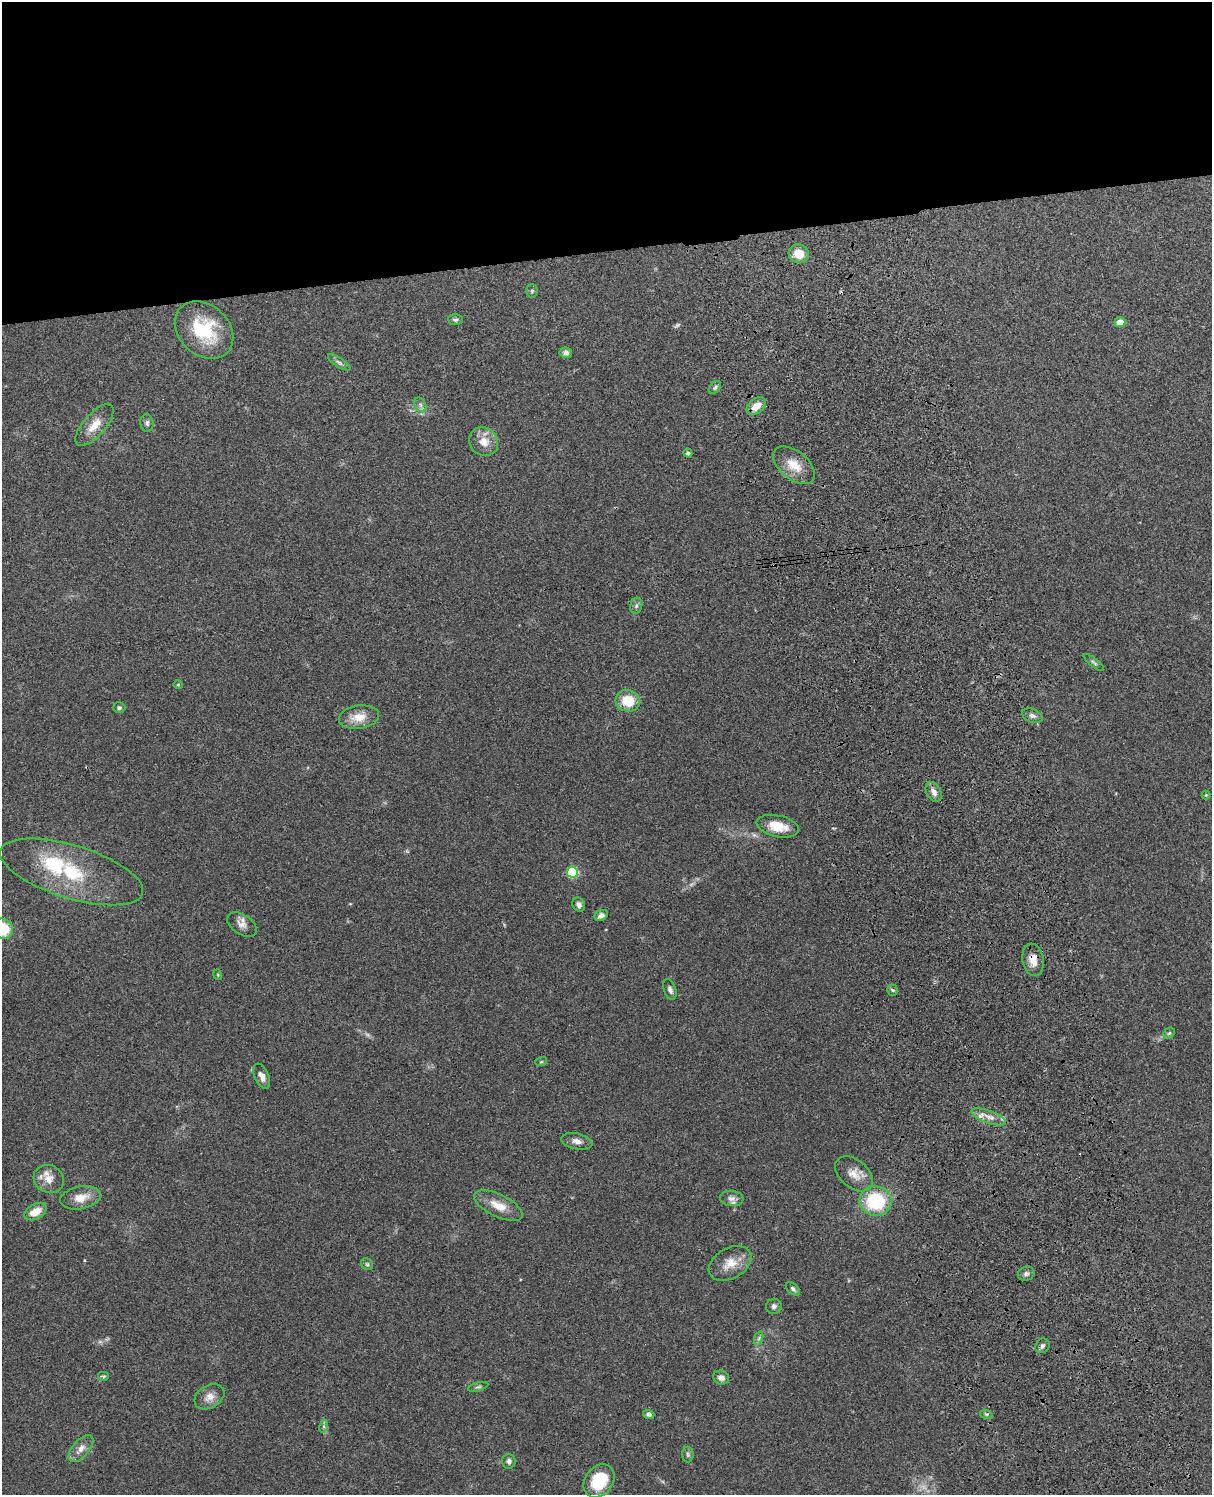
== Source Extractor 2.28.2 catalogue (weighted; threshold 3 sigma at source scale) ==
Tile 2 of 4 x 3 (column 2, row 1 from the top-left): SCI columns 1329-2538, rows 3151-4643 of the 5079 x 4922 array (HDU 1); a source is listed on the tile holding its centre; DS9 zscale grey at full resolution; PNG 1214 x 1497 px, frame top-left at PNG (2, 2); each listed source drawn as its Kron ellipse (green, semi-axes under 4 px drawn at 4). Shown black and unused: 17% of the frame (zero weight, under 3 of 4 exposures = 6% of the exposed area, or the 3 px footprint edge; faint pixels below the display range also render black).
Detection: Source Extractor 2.28.2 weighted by HDU 2 'WHT'; one run over the whole footprint, this tile lists its part. Background 0.0911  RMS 0.0062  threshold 0.0279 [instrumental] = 3 sigma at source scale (4.5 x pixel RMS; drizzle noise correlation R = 1.50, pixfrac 1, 0.05/0.05 arcsec/px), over >= 5 px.
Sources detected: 75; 4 too faint to see at this stretch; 2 cosmic-ray / hot-pixel residue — neither listed nor drawn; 4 inside a brighter listed object's ellipse — not listed separately; the other 65 listed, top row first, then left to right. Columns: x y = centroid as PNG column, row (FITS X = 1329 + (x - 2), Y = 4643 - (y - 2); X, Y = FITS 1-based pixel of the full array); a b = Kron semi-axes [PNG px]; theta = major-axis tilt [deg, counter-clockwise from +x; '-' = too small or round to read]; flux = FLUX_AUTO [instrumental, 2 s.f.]
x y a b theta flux
799 254 10 9 - 9.7
532 291 6 5 - 1.2
455 320 7 5 -2 1.2
1120 322 5 5 - 8.5
204 330 32 25 -43 35
566 353 6 5 - 2
339 362 13 4 -33 1.9
715 387 7 5 50 1.2
420 405 8 5 -60 1.8
756 406 11 7 39 6.9
147 423 9 6 -84 1.8
94 425 26 11 49 9.9
484 441 15 13 -42 7.6
688 453 4 4 - 1.2
794 465 24 14 -39 11
636 606 8 6 75 1.5
1094 662 13 3 -38 1.3
178 685 4 4 - 0.58
628 701 12 10 -14 15
119 708 6 5 - 1.2
1032 716 11 6 -21 2.3
359 717 20 11 8 9.2
934 792 10 7 -62 3.7
1206 795 4 4 - 0.55
778 826 21 10 -13 12
72 872 74 26 -17 48
572 872 6 5 - 41
579 905 7 6 - 2.2
601 915 7 5 29 2.4
242 925 16 10 -33 4.5
3 929 11 10 - 20
1033 960 16 10 -80 7.6
218 975 5 3 - 0.61
670 990 11 6 -71 2.3
893 990 5 5 - 1
1169 1033 6 5 - 1.1
541 1062 6 4 18 0.67
262 1076 13 7 -66 3.6
989 1117 18 6 -20 5
577 1141 16 8 -11 3.8
854 1174 21 14 -39 8.3
49 1179 15 13 -26 7.3
80 1198 20 11 11 9
732 1198 12 7 -5 2.9
876 1201 16 15 - 39
498 1206 26 11 -26 9.8
36 1212 12 7 29 8
730 1263 23 15 30 10
367 1264 6 5 - 1.1
1026 1274 8 7 - 1.9
793 1289 8 5 -42 1.5
774 1306 8 7 - 1.9
759 1338 7 4 71 1.2
1042 1346 8 6 46 1.7
104 1376 6 5 - 0.85
721 1378 8 6 -21 2.8
478 1387 10 3 15 1.1
209 1397 16 11 30 5.5
649 1414 6 4 -16 1.8
986 1414 6 4 -17 0.92
324 1426 7 4 72 1.2
81 1449 16 8 49 4.8
688 1454 8 6 -87 1.3
509 1461 7 6 - 2
599 1481 18 14 53 21
Overlapping masked pixels (flux is a lower limit): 1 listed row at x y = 1033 960
Isophote crosses this tile's border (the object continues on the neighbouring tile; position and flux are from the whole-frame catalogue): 1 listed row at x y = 3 929